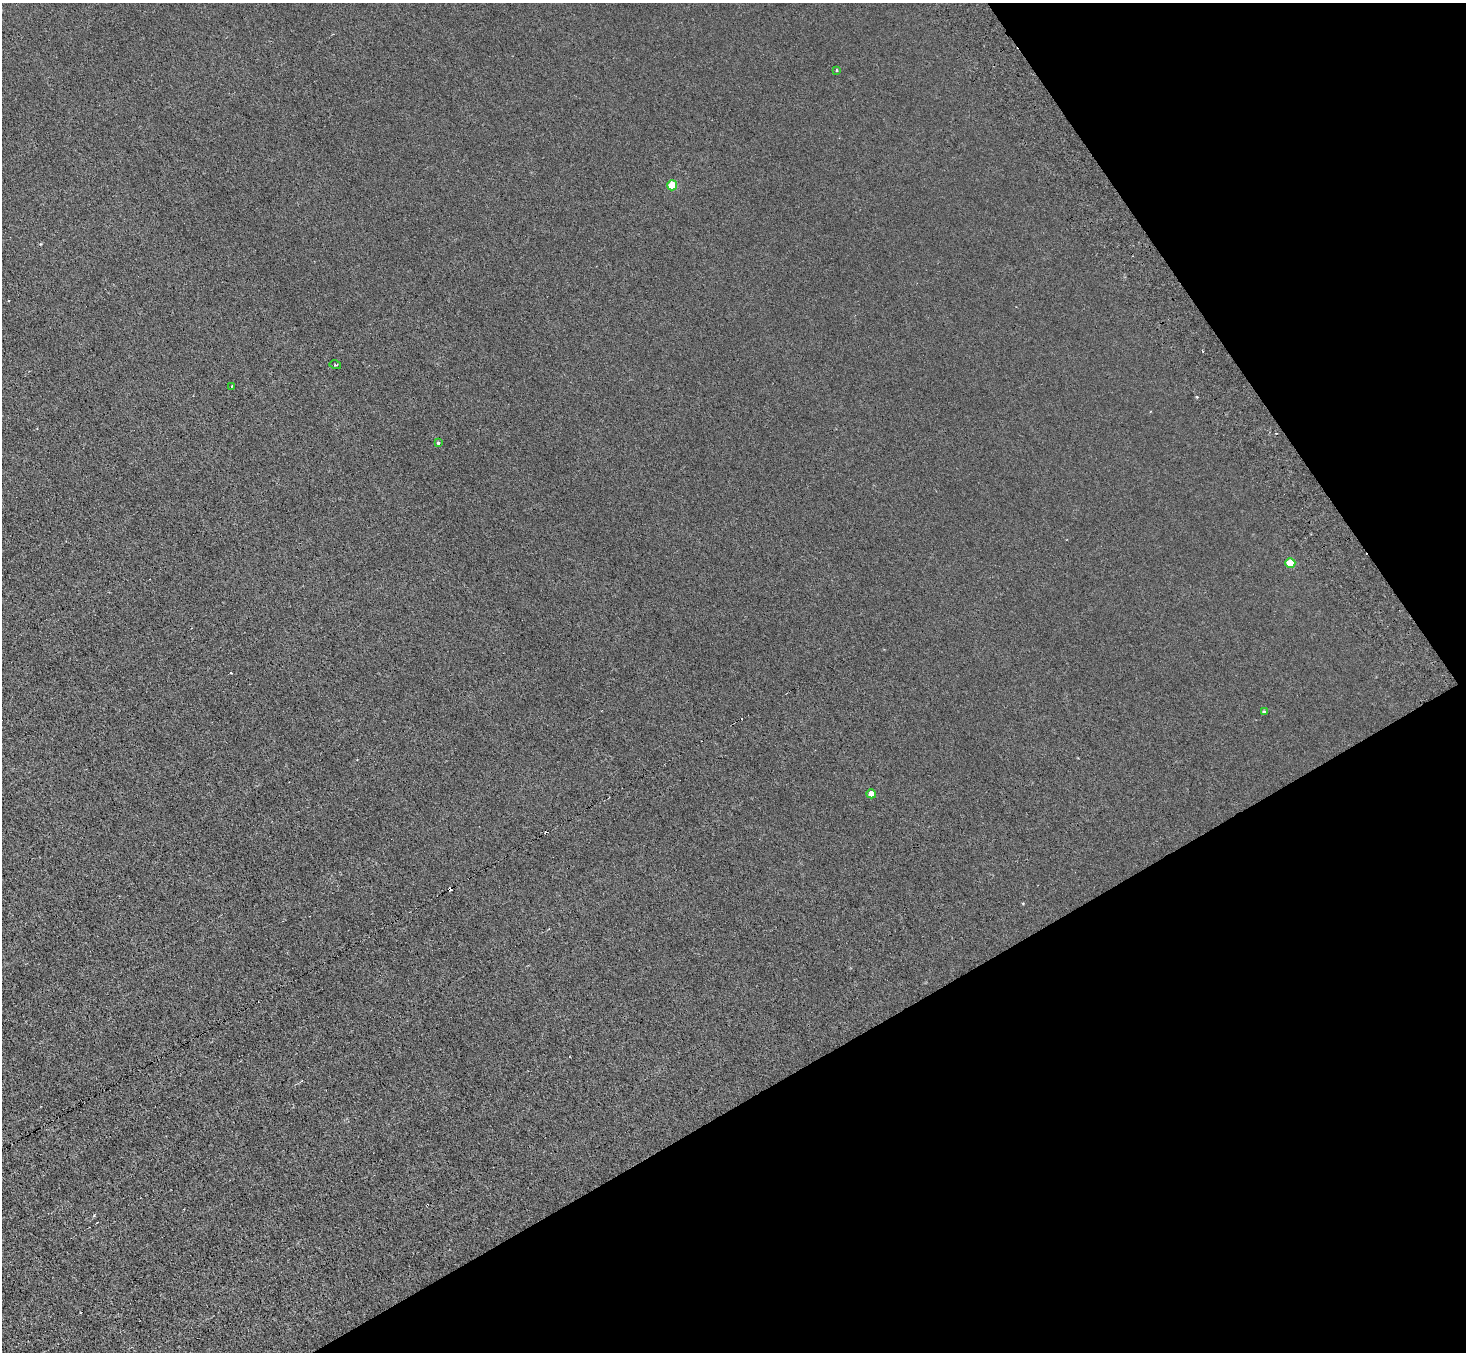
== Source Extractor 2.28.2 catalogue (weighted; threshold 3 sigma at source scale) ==
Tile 12 of 4 x 4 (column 4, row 3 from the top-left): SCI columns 4442-5905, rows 1677-3026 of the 5954 x 5912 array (HDU 1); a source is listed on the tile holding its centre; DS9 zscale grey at full resolution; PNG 1468 x 1354 px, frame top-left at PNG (2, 3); each listed source drawn as its Kron ellipse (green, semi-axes under 4 px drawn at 4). Shown black and unused: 28% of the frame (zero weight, under 3 of 6 exposures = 3% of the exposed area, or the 3 px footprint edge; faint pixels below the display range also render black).
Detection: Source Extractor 2.28.2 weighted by HDU 2 'WHT'; one run over the whole footprint, this tile lists its part. Background 0.00442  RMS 0.0026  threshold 0.0107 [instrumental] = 3 sigma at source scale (4.09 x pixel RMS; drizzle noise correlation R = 1.36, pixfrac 0.8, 0.05/0.05 arcsec/px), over >= 5 px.
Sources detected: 11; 3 cosmic-ray / hot-pixel residue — neither listed nor drawn; the other 8 listed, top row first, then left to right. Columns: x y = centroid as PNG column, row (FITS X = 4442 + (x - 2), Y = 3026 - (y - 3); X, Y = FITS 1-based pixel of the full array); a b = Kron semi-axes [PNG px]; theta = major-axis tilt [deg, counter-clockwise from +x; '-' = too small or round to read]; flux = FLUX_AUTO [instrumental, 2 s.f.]
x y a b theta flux
836 70 3 2 - 0.25
672 185 5 5 - 6.5
335 365 6 2 -14 0.23
232 386 3 2 - 0.22
438 443 4 3 - 0.39
1290 563 5 5 - 5.4
1264 712 4 3 - 0.36
871 794 4 4 - 2.3